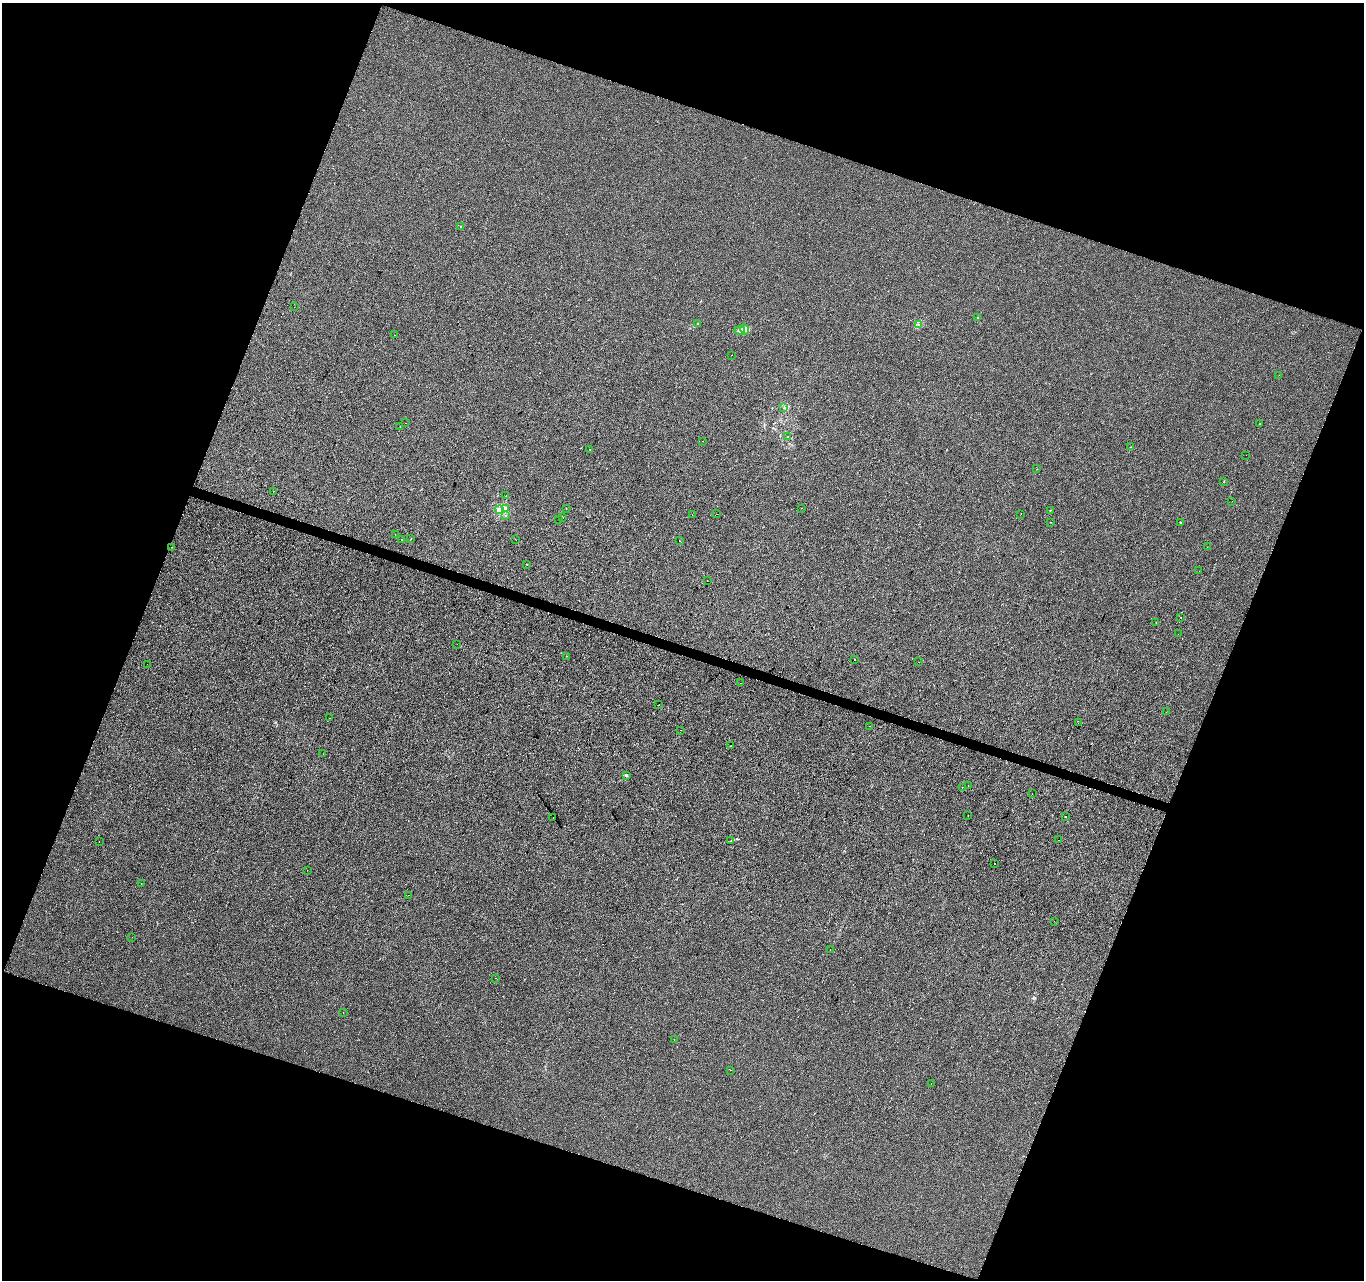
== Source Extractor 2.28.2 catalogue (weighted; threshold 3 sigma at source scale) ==
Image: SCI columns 8-5453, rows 278-5387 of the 5453 x 5600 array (HDU 1 of 3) = the unmasked area's bounding box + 8 px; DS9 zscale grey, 4 x 4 block average (1 PNG px = mean of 4 x 4 image px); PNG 1366 x 1282 px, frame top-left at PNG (2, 3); each listed source drawn as its Kron ellipse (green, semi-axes under 4 px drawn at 4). Shown black and unused: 40% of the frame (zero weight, under 2 of 3 exposures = <1% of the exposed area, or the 3 px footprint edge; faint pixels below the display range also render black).
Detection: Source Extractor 2.28.2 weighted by HDU 2 'WHT'. Background 3.38e-04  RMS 0.0042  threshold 0.0188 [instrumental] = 3 sigma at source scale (4.5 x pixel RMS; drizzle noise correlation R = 1.50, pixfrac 1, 0.0396/0.0396 arcsec/px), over >= 5 px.
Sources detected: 99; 10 cosmic-ray / hot-pixel residue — neither listed nor drawn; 2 coinciding with a brighter row at this scale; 1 inside a brighter listed object's ellipse — not listed separately; the other 86 listed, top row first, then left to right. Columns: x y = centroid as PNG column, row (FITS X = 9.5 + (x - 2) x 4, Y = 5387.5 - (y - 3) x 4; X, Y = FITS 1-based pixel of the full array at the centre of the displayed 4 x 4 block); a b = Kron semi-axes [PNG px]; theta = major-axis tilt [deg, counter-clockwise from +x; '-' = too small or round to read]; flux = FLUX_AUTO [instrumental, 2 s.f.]
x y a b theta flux
460 227 2 2 - 0.59
294 307 2 2 - 0.35
978 318 2 2 - 1.7
697 324 3 2 - 2.3
918 324 2 2 - 1.2
745 329 5 4 - 8.1
740 331 5 3 - 5.4
395 335 2 2 - 0.63
731 355 2 2 - 0.46
1279 375 2 2 - 0.87
784 408 2 2 - 0.85
406 423 2 2 - 3.5
1259 424 2 2 - 4.3
400 426 2 2 - 0.86
787 436 2 2 - 0.71
703 441 2 2 - 1
1131 447 2 2 - 1.2
590 449 2 2 - 2.5
1246 455 2 2 - 1.5
1037 469 2 2 - 0.49
1224 482 2 2 - 0.51
273 491 2 2 - 1.6
506 496 2 2 - 1.6
1232 501 2 2 - 0.66
505 508 3 2 - 2.4
566 508 2 2 - 0.54
802 508 2 2 - 0.54
499 510 4 2 - 3.4
1050 511 2 2 - 0.99
692 514 2 2 - 0.61
717 514 2 2 - 0.58
1021 514 2 2 - 0.9
505 516 2 2 - 1.1
563 518 2 2 - 0.49
558 520 2 2 - 2.4
1051 522 2 2 - 1.3
1180 522 2 2 - 1.7
395 535 2 2 - 0.41
401 539 2 2 - 1.9
411 539 2 2 - 0.65
515 539 2 2 - 0.78
679 541 2 2 - 0.46
172 547 2 2 - 0.59
1207 547 2 2 - 0.39
527 565 2 2 - 0.74
1199 571 2 2 - 0.39
707 581 2 2 - 2.9
1181 617 2 2 - 0.85
1156 623 2 2 - 1.9
1178 634 2 2 - 0.44
457 644 2 2 - 2
566 656 2 2 - 0.72
854 659 2 2 - 3.3
919 662 2 2 - 0.68
147 664 2 2 - 1.5
740 683 2 2 - 0.47
659 705 2 2 - 0.87
1166 712 2 2 - 0.5
329 718 2 2 - 0.37
1078 723 2 2 - 1.1
870 726 2 2 - 0.45
681 730 2 2 - 3.1
731 745 2 2 - 0.43
323 754 2 2 - 1.9
626 775 2 2 - 11
968 785 2 2 - 0.48
962 787 2 2 - 0.5
1032 794 2 2 - 0.38
968 815 2 2 - 0.86
553 817 2 2 - 0.54
1065 817 2 2 - 1.4
1058 840 2 2 - 0.85
99 841 2 2 - 2.5
731 841 2 2 - 0.72
994 864 2 2 - 1.2
307 870 2 2 - 0.48
141 884 2 2 - 0.78
408 895 2 2 - 0.47
1054 921 2 2 - 0.41
132 937 2 2 - 0.5
830 950 2 2 - 0.72
496 978 2 2 - 0.36
343 1012 2 2 - 1.2
674 1039 2 2 - 0.52
730 1070 2 2 - 1.2
931 1084 2 2 - 0.39
Diffuse or blended objects may show on this block-average render without a row.